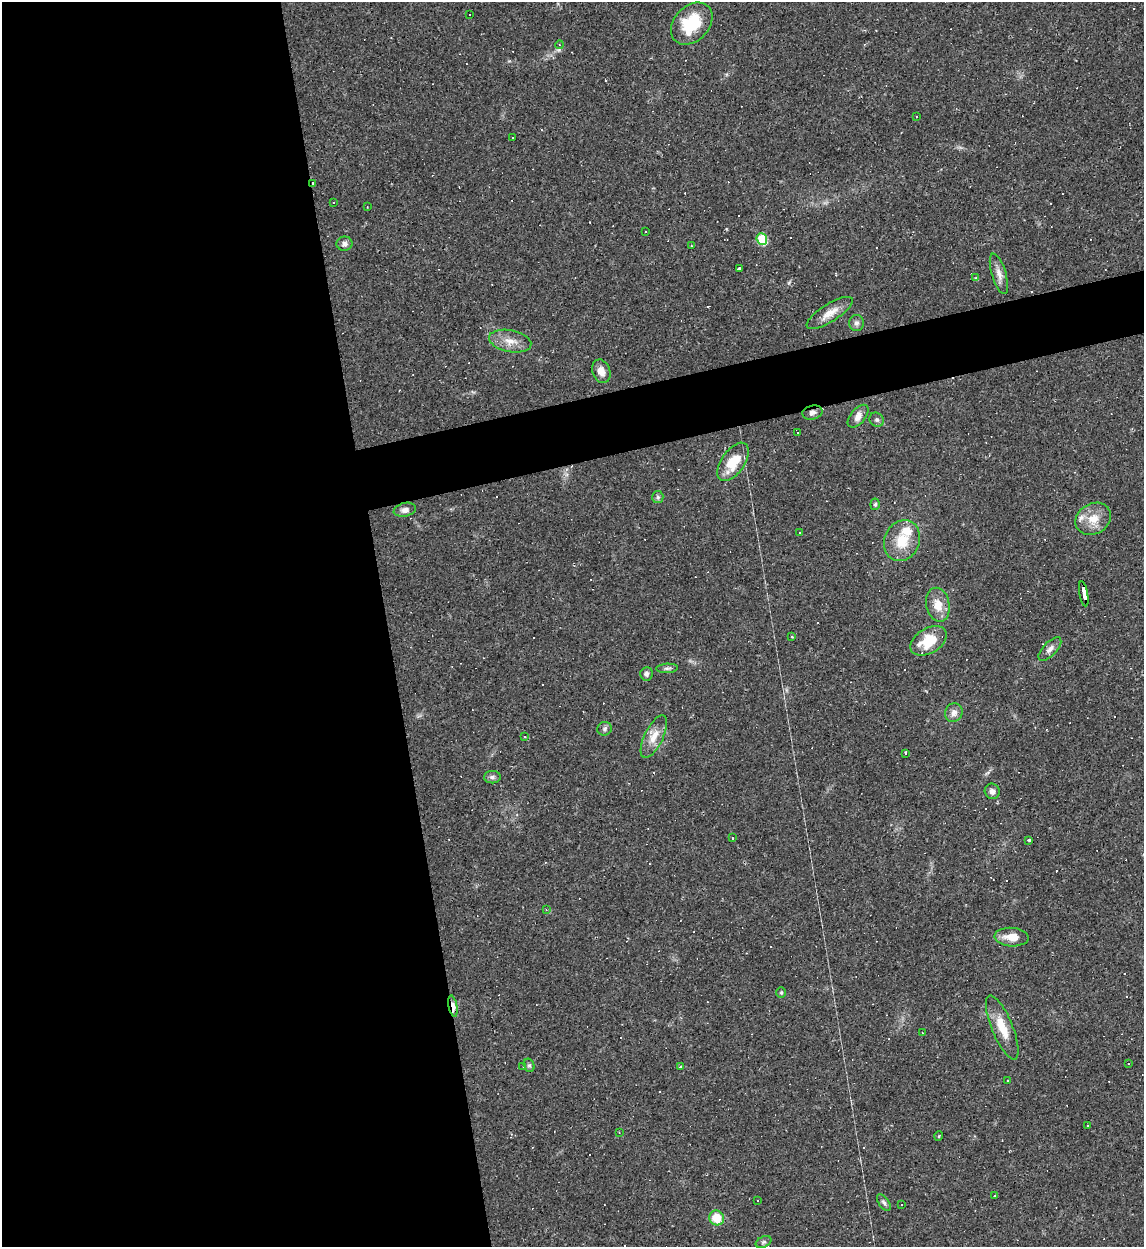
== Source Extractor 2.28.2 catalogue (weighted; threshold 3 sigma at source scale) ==
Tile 9 of 4 x 4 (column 1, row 3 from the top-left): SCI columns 138-1279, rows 1246-2490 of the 4959 x 4984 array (HDU 1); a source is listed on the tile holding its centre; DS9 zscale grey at full resolution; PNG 1146 x 1249 px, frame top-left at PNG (2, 2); each listed source drawn as its Kron ellipse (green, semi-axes under 4 px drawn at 4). Shown black and unused: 37% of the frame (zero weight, under 2 of 3 exposures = <1% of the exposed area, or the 3 px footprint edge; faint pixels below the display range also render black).
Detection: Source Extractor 2.28.2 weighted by HDU 2 'WHT'; one run over the whole footprint, this tile lists its part. Background 0.0561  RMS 0.0052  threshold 0.0234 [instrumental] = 3 sigma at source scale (4.5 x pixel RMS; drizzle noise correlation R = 1.50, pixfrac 1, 0.05/0.05 arcsec/px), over >= 5 px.
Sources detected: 113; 44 cosmic-ray / hot-pixel residue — neither listed nor drawn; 3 inside a brighter listed object's ellipse — not listed separately; the other 66 listed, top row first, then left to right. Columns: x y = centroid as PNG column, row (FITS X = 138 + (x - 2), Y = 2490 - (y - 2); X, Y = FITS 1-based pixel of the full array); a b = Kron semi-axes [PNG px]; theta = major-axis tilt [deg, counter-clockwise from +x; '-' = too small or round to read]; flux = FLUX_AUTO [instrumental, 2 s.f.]
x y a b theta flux
470 15 3 3 - 1.2
692 24 24 17 46 21
559 45 4 3 - 0.47
916 116 3 3 - 0.74
513 137 3 3 - 2
313 183 3 2 - 0.48
333 203 3 3 - 6.2
367 207 3 2 - 0.33
646 231 3 2 - 0.42
762 239 6 5 - 30
344 244 8 7 - 1.8
691 246 2 2 - 0.39
739 269 3 3 - 16
999 274 21 7 -73 4
976 278 4 3 - 0.54
830 313 26 9 32 6.2
856 323 8 7 - 1.7
510 341 21 11 -11 6.4
601 371 12 8 -69 4.3
812 412 10 7 15 1.9
858 416 13 7 50 3.7
877 420 7 6 - 1.2
798 433 3 3 - 1
733 462 22 11 55 14
658 497 6 5 - 1.1
875 504 5 4 - 0.88
405 510 11 6 12 2.5
1093 519 18 15 32 8.9
800 532 3 2 - 0.75
902 541 21 17 66 14
1084 594 13 3 -80 88
938 605 17 11 -78 7.6
792 637 4 2 - 0.42
928 641 20 12 31 14
1050 649 15 7 46 2.8
667 668 11 4 2 1.3
646 674 7 6 - 1.5
954 713 9 8 - 2.9
605 729 7 6 - 1.3
654 736 23 9 65 7
524 737 3 2 - 0.45
905 754 3 3 - 6.8
492 777 8 6 2 1.4
992 791 8 7 - 2.2
732 838 3 2 - 0.34
1029 840 3 3 - 0.87
546 910 4 4 - 0.56
1012 937 17 9 -4 6.9
781 993 5 4 - 0.7
453 1006 11 4 -79 10
1002 1028 34 10 -68 11
922 1033 3 2 - 0.38
1128 1064 2 2 - 0.32
529 1065 7 5 -74 0.96
523 1067 3 3 - 0.42
681 1067 4 3 - 0.97
1008 1081 2 2 - 0.42
1087 1126 3 3 - 15
619 1132 2 2 - 0.35
939 1136 5 3 - 0.44
995 1196 3 3 - 0.89
757 1200 3 3 - 2.2
884 1202 9 5 -56 1.3
901 1204 3 3 - 2.5
717 1218 8 7 - 11
764 1242 8 5 26 1.1
Overlapping masked pixels (flux is a lower limit): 4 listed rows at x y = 313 183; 812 412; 1084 594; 453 1006